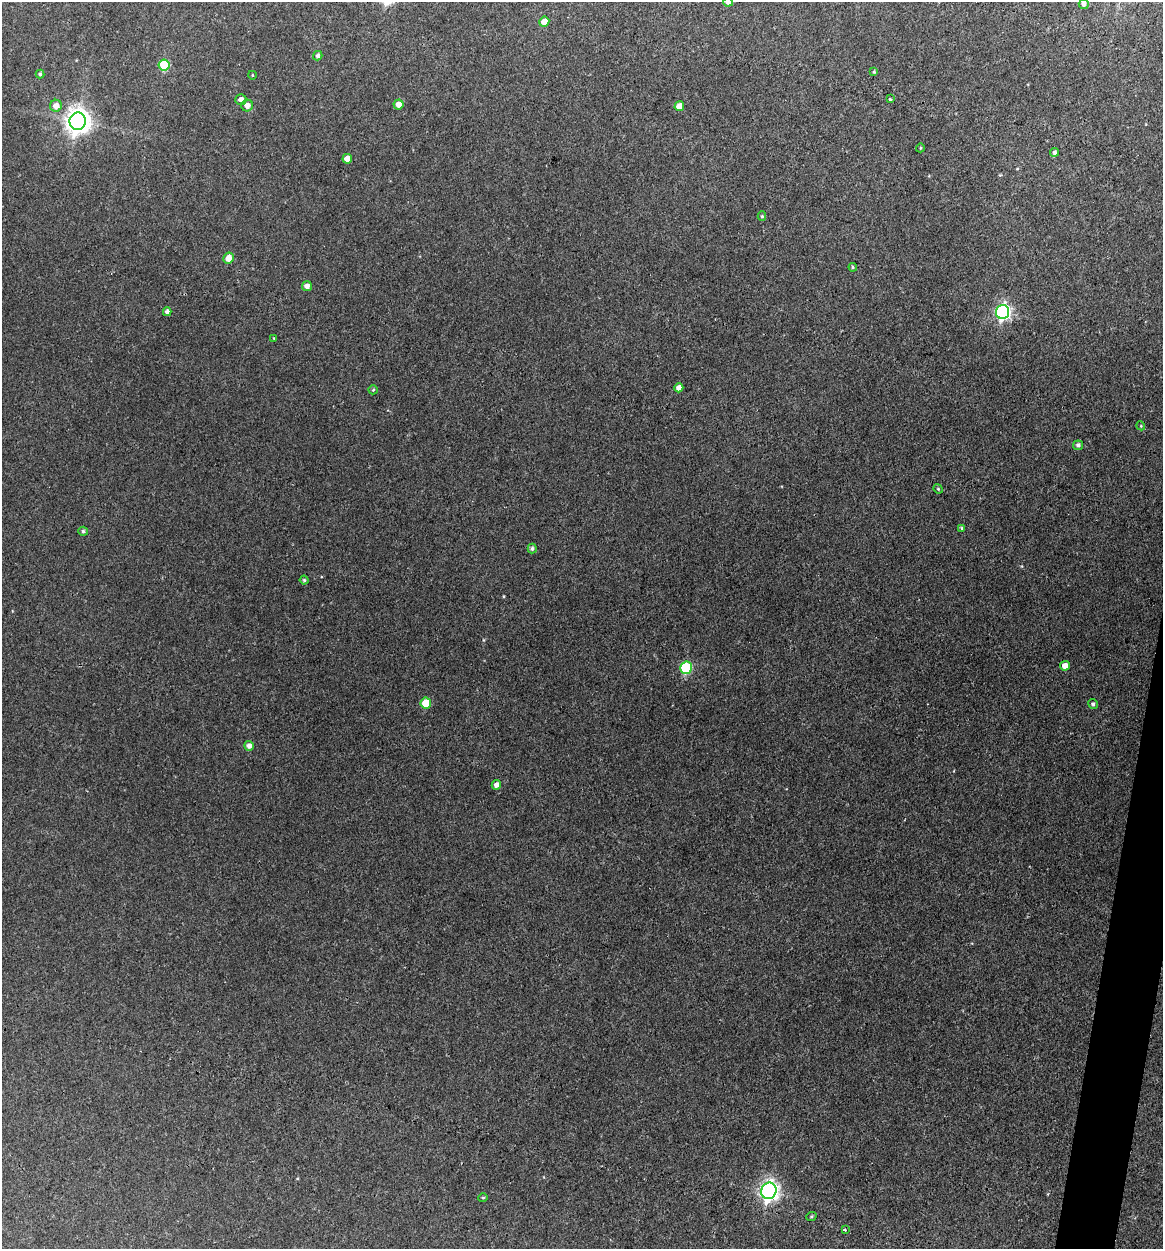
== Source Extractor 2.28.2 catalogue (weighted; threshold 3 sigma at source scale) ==
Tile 6 of 4 x 4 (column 2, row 2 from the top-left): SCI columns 1403-2563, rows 2495-3741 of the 5007 x 4987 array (HDU 1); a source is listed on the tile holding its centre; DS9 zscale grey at full resolution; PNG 1165 x 1251 px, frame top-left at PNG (2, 2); each listed source drawn as its Kron ellipse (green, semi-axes under 4 px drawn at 4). Shown black and unused: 2% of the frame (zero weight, under 3 of 4 exposures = <1% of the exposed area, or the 3 px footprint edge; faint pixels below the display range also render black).
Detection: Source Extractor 2.28.2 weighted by HDU 2 'WHT'; one run over the whole footprint, this tile lists its part. Background 0.118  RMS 0.0043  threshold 0.0193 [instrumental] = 3 sigma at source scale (4.5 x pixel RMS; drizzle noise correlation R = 1.50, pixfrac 1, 0.05/0.05 arcsec/px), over >= 5 px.
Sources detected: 44; all 44 listed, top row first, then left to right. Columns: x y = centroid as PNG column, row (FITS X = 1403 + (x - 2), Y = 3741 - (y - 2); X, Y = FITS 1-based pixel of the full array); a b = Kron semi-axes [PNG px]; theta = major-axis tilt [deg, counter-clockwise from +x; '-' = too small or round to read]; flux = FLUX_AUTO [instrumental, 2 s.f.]
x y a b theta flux
728 2 5 4 - 2.1
1084 4 5 5 - 1.6
544 22 5 5 - 4
318 56 5 4 - 1.1
164 65 5 5 - 18
874 72 4 3 - 0.48
40 74 4 4 - 0.66
252 75 4 3 - 0.29
890 99 3 3 - 0.76
241 100 5 5 - 2.2
399 104 5 5 - 2.9
247 105 6 5 - 2.7
56 106 6 6 - 2.8
679 106 5 5 - 4.6
78 121 8 8 - 400
920 148 4 3 - 0.34
1054 152 4 4 - 0.94
347 159 5 4 - 3
762 216 5 4 - 0.61
228 258 5 5 - 4.9
853 267 4 3 - 0.53
307 286 5 5 - 2.1
167 312 4 4 - 1.6
1003 312 7 6 - 100
274 338 3 3 - 0.37
679 388 5 4 - 2.9
373 390 5 4 - 0.51
1141 426 4 3 - 0.42
1078 445 5 4 - 1.2
938 489 5 4 - 0.53
962 528 4 4 - 0.66
83 531 5 4 - 0.79
532 549 5 4 - 0.91
304 580 4 4 - 0.62
1065 666 5 5 - 3.4
686 668 6 5 - 28
426 703 5 5 - 9.4
1093 704 5 4 - 0.9
249 746 5 4 - 1.9
496 785 5 4 - 2
769 1191 8 7 - 190
483 1198 4 4 - 0.51
811 1217 5 3 - 0.48
845 1230 3 3 - 0.58
Isophote crosses this tile's border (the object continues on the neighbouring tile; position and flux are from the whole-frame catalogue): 1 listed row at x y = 728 2